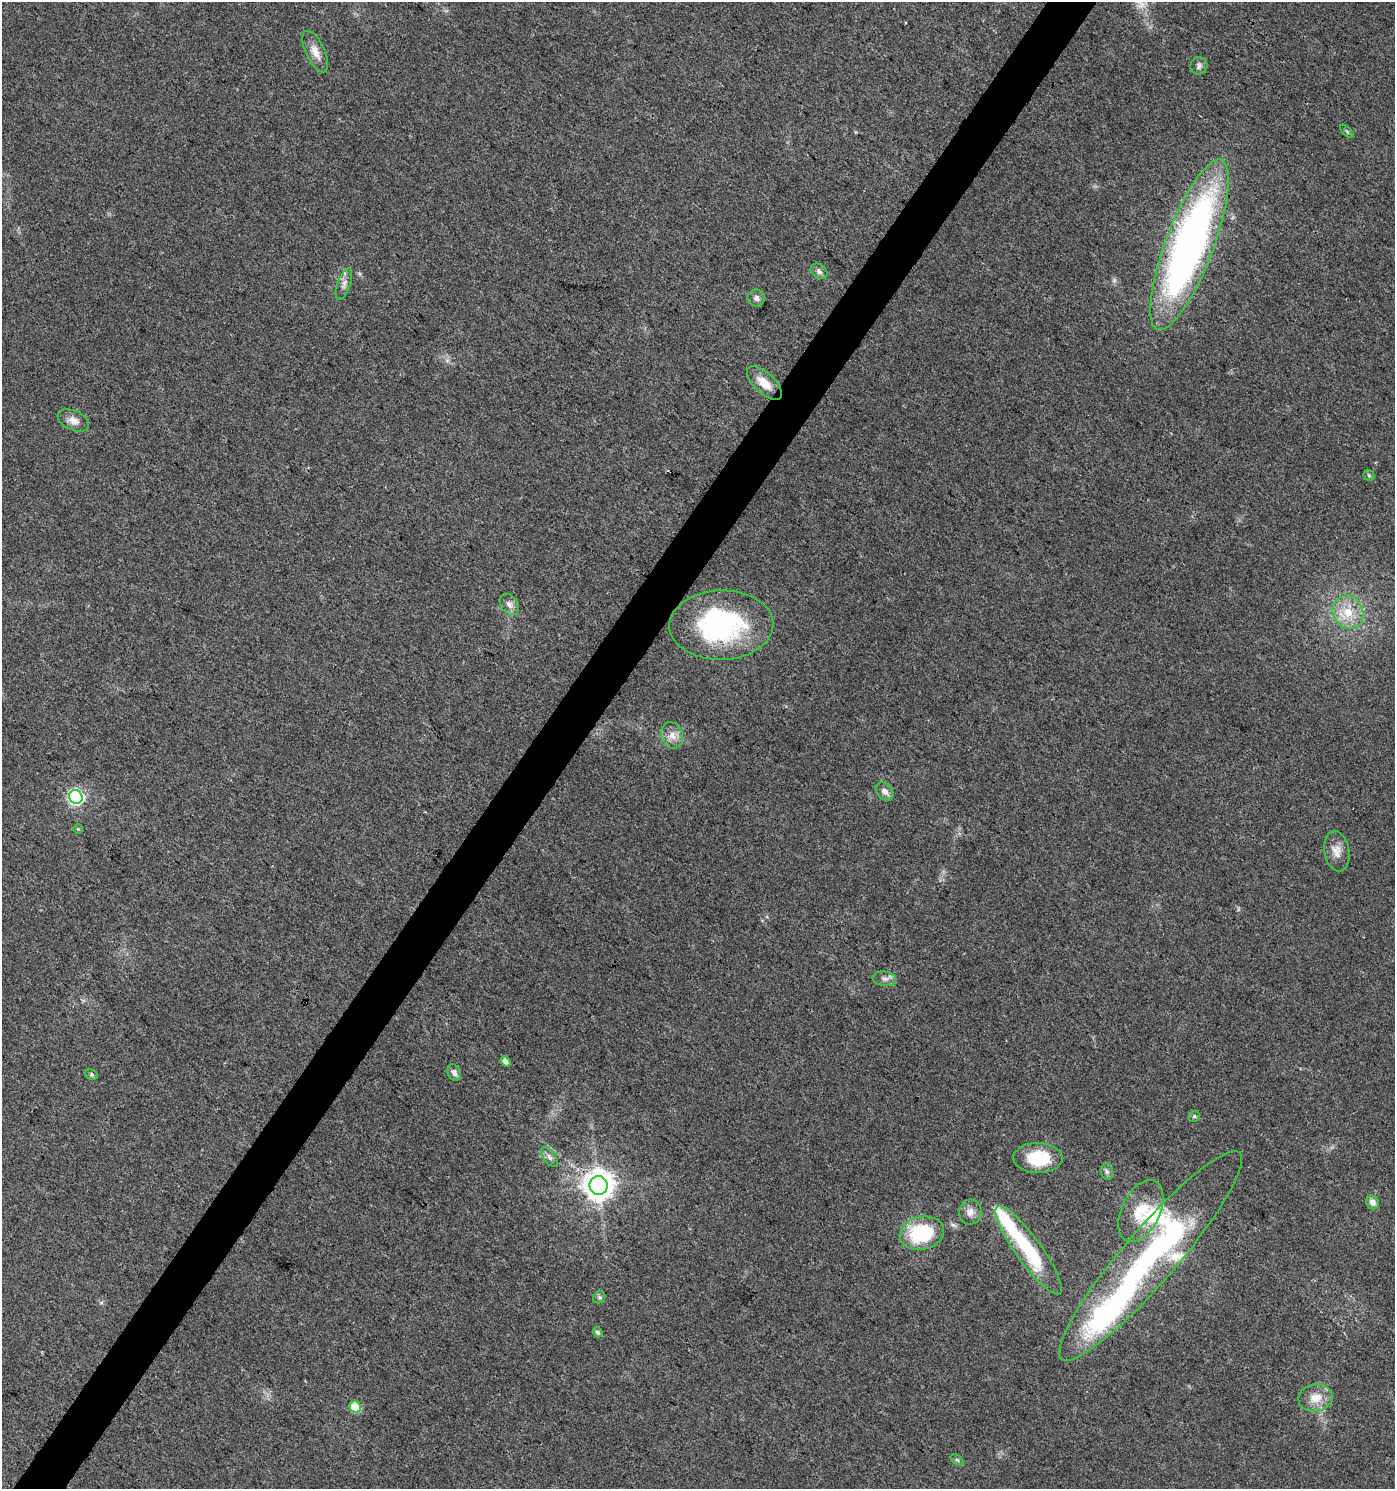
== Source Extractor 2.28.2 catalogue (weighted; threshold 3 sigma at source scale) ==
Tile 7 of 4 x 4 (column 3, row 2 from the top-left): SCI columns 2964-4356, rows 2980-4466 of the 5997 x 5955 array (HDU 1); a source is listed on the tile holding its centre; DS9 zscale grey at full resolution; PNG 1397 x 1491 px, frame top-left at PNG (2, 2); each listed source drawn as its Kron ellipse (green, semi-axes under 4 px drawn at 4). Shown black and unused: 4% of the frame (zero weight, under 3 of 4 exposures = <1% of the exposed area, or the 3 px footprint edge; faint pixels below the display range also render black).
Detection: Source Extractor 2.28.2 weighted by HDU 2 'WHT'; one run over the whole footprint, this tile lists its part. Background 0.0437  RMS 0.0042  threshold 0.0188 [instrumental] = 3 sigma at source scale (4.5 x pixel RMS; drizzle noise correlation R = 1.50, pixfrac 1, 0.0396/0.0396 arcsec/px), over >= 5 px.
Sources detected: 47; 5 inside a brighter object's white glare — neither listed nor drawn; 4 inside a brighter listed object's ellipse — not listed separately; the other 38 listed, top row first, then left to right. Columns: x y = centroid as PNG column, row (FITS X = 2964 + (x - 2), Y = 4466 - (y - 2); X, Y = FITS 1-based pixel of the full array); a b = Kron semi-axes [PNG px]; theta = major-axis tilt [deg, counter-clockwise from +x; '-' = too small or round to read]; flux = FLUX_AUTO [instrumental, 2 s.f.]
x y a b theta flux
315 52 22 9 -64 4.7
1199 66 9 8 - 1.6
1347 131 8 3 -45 0.59
1189 245 91 24 69 220
819 271 9 7 -35 1.6
344 284 16 6 71 2.2
756 298 9 8 - 1.7
764 383 22 10 -43 6.8
73 420 17 9 -24 3.3
1369 475 6 5 - 0.56
509 604 11 8 -52 2.2
1348 612 17 15 -62 9.7
721 625 52 34 1 61
672 735 13 10 -69 3.8
885 792 10 7 -46 2.5
76 797 7 6 - 100
78 829 4 4 - 0.43
1337 851 20 12 -81 4.8
885 979 12 7 -7 1.9
505 1061 5 4 - 2.3
454 1073 8 6 -65 1.7
91 1074 7 5 -19 0.74
1194 1116 6 5 - 0.72
550 1157 12 6 -53 1.7
1038 1158 24 15 -1 16
1107 1172 8 6 -75 1.1
599 1185 9 9 - 600
1373 1202 7 6 - 2.2
1141 1211 33 19 64 15
970 1212 12 11 - 3
922 1233 22 16 13 29
1029 1250 54 13 -54 33
1150 1256 136 27 49 95
599 1297 6 5 - 0.86
598 1332 5 4 - 1.1
1315 1398 17 13 9 6.9
355 1407 6 5 - 18
957 1460 7 4 -36 0.69
Overlapping masked pixels (flux is a lower limit): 2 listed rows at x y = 1189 245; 1150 1256